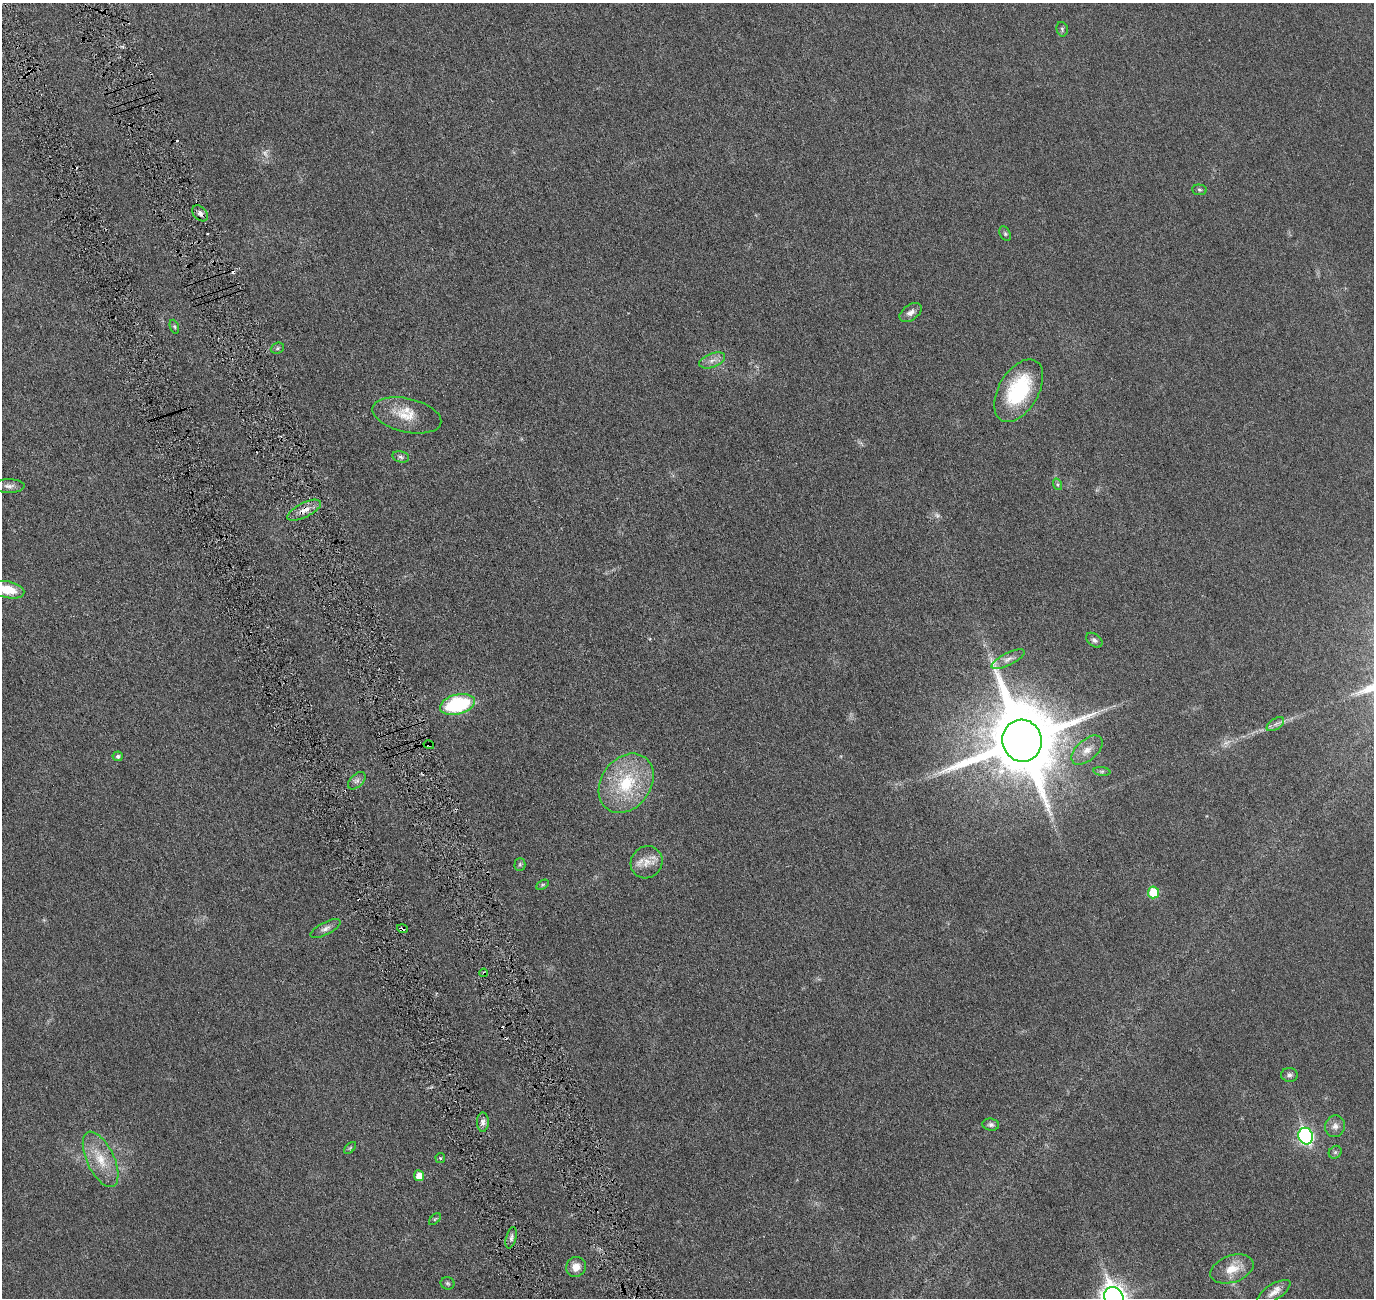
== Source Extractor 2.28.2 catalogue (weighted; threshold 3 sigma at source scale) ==
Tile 11 of 4 x 4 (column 3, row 3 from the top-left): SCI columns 2814-4185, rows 1476-2771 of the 5618 x 5643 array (HDU 1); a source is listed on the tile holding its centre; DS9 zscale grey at full resolution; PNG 1376 x 1300 px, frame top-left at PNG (2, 3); each listed source drawn as its Kron ellipse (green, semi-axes under 4 px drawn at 4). Shown black and unused: <1% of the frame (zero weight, under 3 of 6 exposures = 1% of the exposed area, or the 3 px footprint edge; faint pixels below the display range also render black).
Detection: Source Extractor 2.28.2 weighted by HDU 2 'WHT'; one run over the whole footprint, this tile lists its part. Background 0.0277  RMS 0.0043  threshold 0.0176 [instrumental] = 3 sigma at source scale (4.09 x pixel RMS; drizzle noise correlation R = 1.36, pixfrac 0.8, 0.05/0.05 arcsec/px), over >= 5 px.
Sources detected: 58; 3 too faint to see at this stretch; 4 cosmic-ray / hot-pixel residue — neither listed nor drawn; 1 inside a brighter listed object's ellipse — not listed separately; the other 50 listed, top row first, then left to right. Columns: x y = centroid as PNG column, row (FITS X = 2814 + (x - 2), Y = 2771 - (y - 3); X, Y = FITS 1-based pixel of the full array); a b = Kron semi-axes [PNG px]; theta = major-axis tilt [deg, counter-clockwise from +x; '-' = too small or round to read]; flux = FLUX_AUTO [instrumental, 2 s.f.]
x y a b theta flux
1062 29 7 5 -77 0.67
1199 190 7 5 -4 0.6
200 213 9 6 -45 1.5
1005 234 8 5 -63 0.68
911 312 12 7 36 1.9
174 327 7 4 -70 0.59
277 348 7 5 23 0.63
712 360 13 7 21 2.3
1019 391 34 20 60 29
407 415 35 17 -13 8.4
401 457 8 5 -13 0.92
1057 484 6 4 -72 0.52
9 486 16 6 0 1.7
304 510 18 7 26 3.3
7 590 17 8 -12 8.5
1094 640 9 6 -38 1
1008 659 18 6 26 2.1
458 704 18 10 15 30
1275 724 10 5 34 1.2
1022 741 21 20 - 4400
429 745 5 3 - 0.45
1087 750 18 10 41 4
118 756 5 4 - 0.89
1102 771 8 4 -7 0.73
357 781 11 6 44 1.2
626 783 32 25 53 22
647 862 16 15 - 4.9
520 864 6 5 - 0.56
542 885 7 4 31 0.5
1153 892 6 5 - 11
325 929 16 6 26 1.8
402 929 5 4 - 1.3
484 973 4 3 - 0.61
1289 1075 8 7 - 1.1
483 1122 10 6 89 1.5
991 1125 8 6 -7 1
1335 1126 11 10 - 2.1
1306 1136 8 7 - 68
350 1148 7 4 45 0.55
1335 1152 7 5 44 0.75
440 1158 5 5 - 0.47
101 1159 30 13 -65 9.5
419 1176 5 5 - 3.9
435 1219 7 4 45 0.5
511 1238 11 5 75 1.3
576 1267 10 9 - 3.4
1232 1269 22 13 19 6.2
448 1283 7 6 - 0.72
1274 1292 19 8 33 2.8
1114 1298 11 9 -61 330
Overlapping masked pixels (flux is a lower limit): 4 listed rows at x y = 304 510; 429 745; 402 929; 484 973
Isophote crosses this tile's border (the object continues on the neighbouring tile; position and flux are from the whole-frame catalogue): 2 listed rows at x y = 7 590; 1114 1298